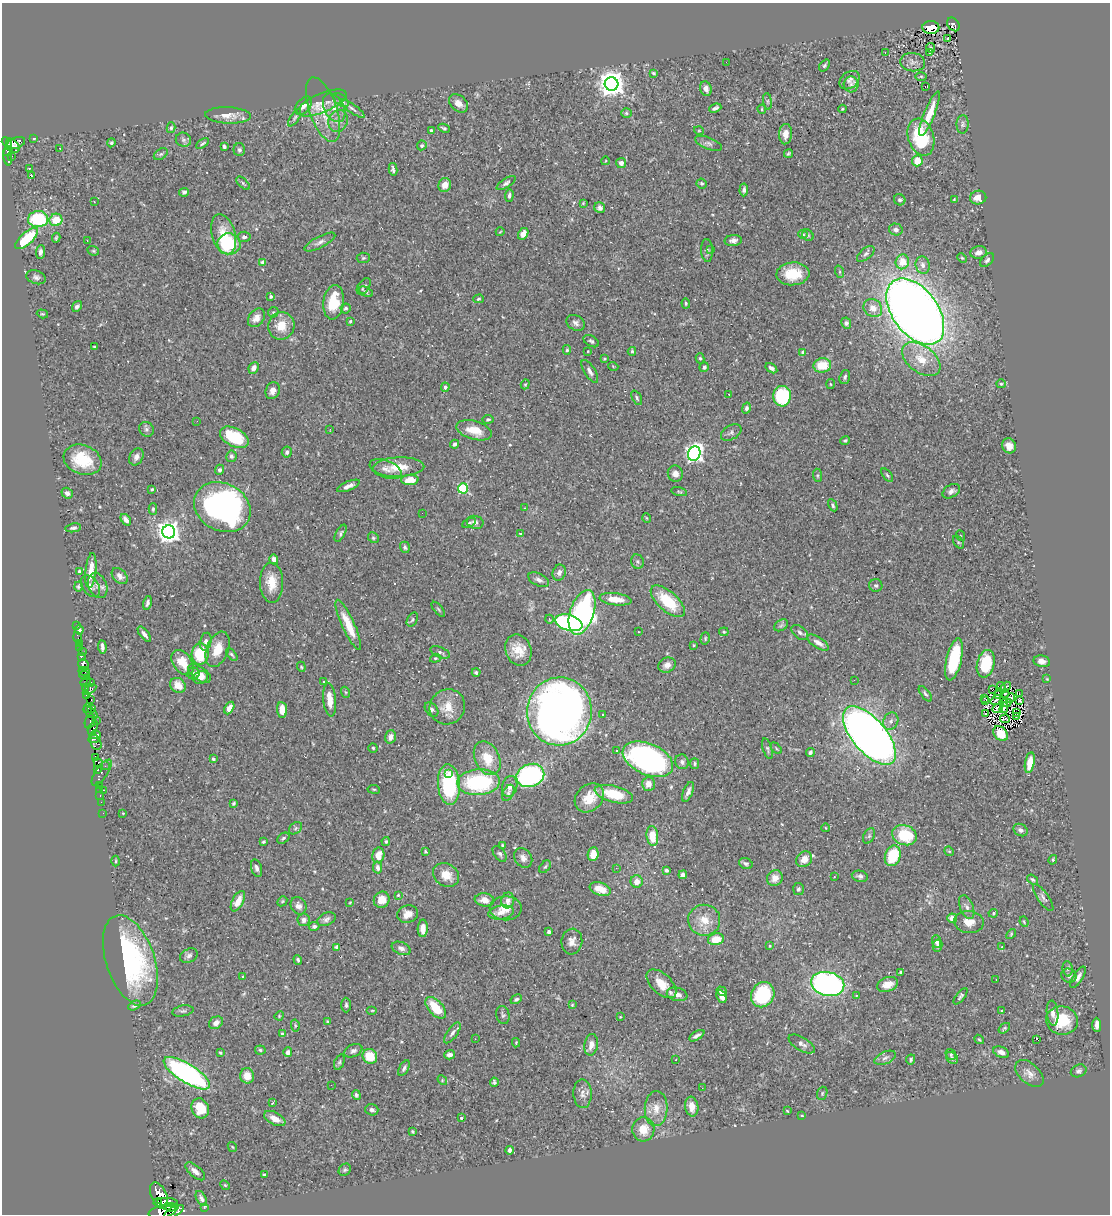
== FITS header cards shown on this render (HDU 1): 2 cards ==
NAXIS1  =                 1108
NAXIS2  =                 1212

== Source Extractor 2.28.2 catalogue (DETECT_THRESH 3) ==
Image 1108 x 1212 px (HDU 1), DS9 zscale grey, 1 PNG px = 1 image px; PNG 1112 x 1216 px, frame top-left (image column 1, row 1212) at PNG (2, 3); each listed source drawn as its Kron ellipse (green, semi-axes under 4 px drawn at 4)
Background 0.347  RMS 0.014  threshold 0.0433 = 3 sigma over >= 5 px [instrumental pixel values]
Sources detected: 499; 3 with non-positive FLUX_AUTO (blend fragments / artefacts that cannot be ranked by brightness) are neither listed nor drawn; the other 496 listed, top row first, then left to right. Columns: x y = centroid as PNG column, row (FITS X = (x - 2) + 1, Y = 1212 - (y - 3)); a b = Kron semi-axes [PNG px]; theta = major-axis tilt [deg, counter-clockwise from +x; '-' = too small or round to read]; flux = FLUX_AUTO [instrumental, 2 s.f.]
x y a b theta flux
953 24 7 5 -52 28
931 28 8 6 2 5.5
948 38 3 2 - 1.3
931 48 5 3 - 1.4
885 53 3 3 - 0.6
929 53 3 3 - 1
726 62 2 2 - 1.2
913 62 12 9 -6 4.2
824 65 6 4 51 1.6
653 73 4 3 - 1.4
921 76 6 4 -1 1.2
849 80 11 8 37 4
611 84 7 6 - 1200
851 84 8 7 - 3
925 87 3 2 - 17
706 89 7 5 -69 5
341 100 9 5 -40 3.3
768 101 8 4 -82 1.9
322 103 26 9 23 13
458 103 11 7 -42 6.5
303 106 10 6 48 4.8
334 108 15 10 -62 8.8
352 108 14 4 -35 3.2
715 108 6 3 22 2.4
762 109 4 3 - 1
842 109 4 4 - 1.2
323 110 34 14 -71 26
626 113 5 4 - 1.4
929 114 24 5 68 16
228 115 23 8 -2 9.8
295 118 10 4 57 2.1
338 121 11 9 69 6.5
963 124 9 6 88 2.9
171 128 5 4 - 1.6
444 128 6 3 -24 1.7
431 131 4 3 - 2
699 131 5 3 - 0.76
786 134 10 6 86 8.1
921 137 19 13 -73 56
34 138 4 2 - 1.1
183 140 8 7 - 2.4
7 142 5 4 - 410
16 143 9 5 22 220
111 143 4 4 - 1.4
202 143 7 3 37 1.4
708 143 14 5 -22 3.5
422 145 5 4 - 1.8
13 146 8 5 -47 320
224 146 4 3 - 2.2
60 148 3 2 - 0.85
239 150 6 6 - 2.3
8 152 5 4 - 150
788 153 4 4 - 1.4
161 154 8 5 35 2.1
12 156 2 2 - 2.8
8 157 8 3 -83 120
605 161 4 3 - 0.75
917 161 5 5 - 13
621 163 5 5 - 4.1
29 168 3 2 - 0.93
393 169 6 3 -78 2.2
31 176 3 2 - 1.1
243 183 8 4 -44 1.9
506 183 11 4 33 2.4
702 183 5 5 - 1.4
445 185 7 6 - 7.2
744 190 6 4 85 2.8
184 192 5 3 - 1.8
509 195 6 4 85 2.2
978 198 8 7 - 9.2
954 199 3 2 - 1
900 200 6 5 - 1.9
94 202 3 2 - 0.86
583 203 3 2 - 0.77
600 208 6 5 - 3.1
38 219 10 8 3 62
56 220 6 6 - 19
896 230 7 6 - 3.8
500 232 4 2 - 0.77
224 234 20 11 -74 20
523 234 6 4 60 7.3
803 234 5 4 - 1.1
808 235 6 5 - 1.8
244 237 6 5 - 2.6
56 238 5 3 - 1.3
27 239 14 6 42 41
733 240 9 5 5 4.3
87 241 2 2 - 0.57
320 242 17 5 27 4.2
229 244 11 10 - 52
707 250 11 6 -86 2.7
711 250 3 2 - 1.2
93 251 6 4 -20 1.3
40 252 7 4 85 3.8
978 252 8 6 15 5.6
866 254 10 5 41 2.8
363 258 6 5 - 1.4
962 258 5 3 - 0.96
987 260 8 5 46 2.4
263 262 4 4 - 6.2
902 262 7 6 - 17
923 265 9 7 -76 4.6
840 272 6 4 -72 1.5
793 274 16 11 4 28
36 277 10 6 -19 3.2
364 286 9 5 55 2.5
366 292 7 4 -29 1.8
271 296 4 3 - 2.7
478 299 5 4 - 1.3
334 302 17 10 82 33
686 303 5 4 - 1.3
77 306 6 4 53 2.1
346 308 5 5 - 2.4
873 308 10 8 -39 11
273 312 6 4 44 1.3
915 312 38 22 -53 1500
42 314 6 4 -18 1.2
256 318 10 7 53 7.5
350 321 4 3 - 1.1
576 323 10 7 -29 3.8
846 323 6 5 - 3.8
281 326 14 13 - 16
591 341 8 5 -31 2.2
94 347 3 2 - 0.89
567 350 5 4 - 1.7
588 351 3 2 - 0.61
632 351 4 3 - 1.7
803 352 4 4 - 5.4
700 358 5 4 - 1.4
604 359 3 2 - 1
921 359 22 13 -37 20
822 365 9 7 9 24
613 366 5 3 - 0.81
704 367 5 4 - 2.6
254 368 6 4 63 4
771 368 6 4 -35 2.7
590 371 13 5 -58 4.1
845 377 7 5 71 2.4
525 384 5 4 - 1
830 384 5 3 - 0.91
1001 384 5 4 - 1.3
445 387 4 4 - 3.8
273 391 9 7 68 5.5
729 394 3 2 - 1.2
782 396 10 9 - 73
637 398 8 4 -63 1.9
746 408 5 4 - 2.2
488 419 5 4 - 1.6
197 421 3 2 - 1.1
146 429 8 7 - 2.4
330 429 3 2 - 1.1
474 430 18 9 -16 17
731 432 11 7 32 2.8
234 437 15 9 -27 43
845 440 5 3 - 1.3
454 444 4 3 - 2.5
1009 446 8 6 -63 6
287 452 5 5 - 3.5
694 454 7 6 - 370
231 456 6 5 - 2.5
136 457 9 6 61 4.2
83 460 19 14 -20 39
399 467 26 9 2 19
386 469 17 8 -21 6.6
220 470 5 4 - 2.5
675 473 8 7 - 5.7
817 475 6 4 -84 1.4
887 475 8 3 -51 1.6
410 480 8 5 4 9.8
348 486 12 4 22 5.2
463 488 5 5 - 80
152 489 4 4 - 1.3
951 491 9 6 31 4
679 492 8 3 -13 1.2
67 493 6 5 - 2.9
833 505 6 4 -63 1.8
222 507 29 23 -28 310
524 508 2 2 - 0.65
153 509 6 4 89 1.4
422 513 2 2 - 1.4
647 518 5 3 - 0.79
126 520 6 4 -54 5.6
475 522 8 6 -12 3.5
469 523 7 3 24 1.7
73 528 8 4 11 2.1
169 532 6 6 - 770
341 533 9 4 61 2.1
520 533 4 3 - 1.2
961 536 5 3 - 0.78
373 538 6 5 - 1.5
958 542 7 4 -56 1.5
405 547 6 5 - 2.1
274 559 5 4 - 4
637 562 7 6 - 2.2
79 571 4 3 - 1.4
91 571 17 5 84 14
559 573 8 6 70 3.9
120 576 9 6 -45 4.5
539 580 11 6 -25 3.9
271 583 20 11 -89 18
78 586 5 4 - 1.5
91 586 12 8 -53 5.1
98 586 13 9 -66 6.1
876 586 6 6 - 2.1
616 599 16 6 -7 15
668 601 21 9 -42 41
147 603 7 3 74 2.3
438 609 9 4 -50 1.4
582 612 23 12 72 240
549 619 4 3 - 0.84
412 620 7 5 60 1.7
569 623 14 8 -17 130
348 625 27 6 -65 21
781 625 7 5 32 2.2
76 626 3 2 - 4.2
79 630 5 3 - 4.8
638 632 2 2 - 0.75
724 632 4 4 - 1.1
800 633 10 6 -39 3
144 634 9 4 -51 4
78 637 5 2 - 9.9
705 638 6 4 73 1.3
206 642 9 6 77 3.7
79 643 2 2 - 3.7
818 643 12 5 -33 5.2
694 645 4 4 - 0.86
102 647 6 3 -84 2.8
79 648 4 3 - 33
218 649 18 11 69 17
518 650 16 12 -67 16
82 652 2 2 - 4.5
440 652 10 5 -23 2.9
200 654 10 8 87 38
232 655 7 3 -52 1.5
81 656 4 3 - 58
435 658 5 4 - 1.4
954 659 21 7 77 54
1042 661 8 6 -11 4.9
183 663 14 9 -53 17
83 664 5 5 - 450
986 664 14 8 76 40
667 665 9 7 29 5.7
301 667 5 4 - 1.2
84 671 5 2 - 22
476 672 4 3 - 1.8
194 674 6 6 - 1.8
199 674 13 6 -35 8.4
84 675 5 3 - 45
200 678 7 6 - 4.5
1047 679 4 4 - 0.91
854 680 3 2 - 1.8
86 682 6 3 49 37
90 682 3 2 - 7.9
324 682 3 3 - 1.8
178 685 8 7 - 11
1002 687 5 2 - 0.22
1006 687 6 2 35 0.88
85 688 3 2 - 13
993 689 3 2 - 1
89 690 7 3 32 190
345 692 5 3 - 1.1
1005 693 4 2 - 0.92
925 694 9 4 -53 2.1
999 694 3 2 - 1.2
1019 694 3 2 - 23
87 695 3 3 - 230
984 698 3 2 - 0.8
1011 698 5 4 - 0.058
91 699 3 3 - 160
330 700 17 6 -84 12
996 700 6 2 39 1.6
1020 700 4 2 - 0.21
985 701 4 2 - 0.9
1006 702 5 3 - 0.76
447 707 18 17 - 17
88 708 4 2 - 130
229 708 7 4 62 7.8
998 708 5 3 - 0.82
1004 708 5 3 - 1.1
92 709 4 3 - 230
431 709 8 5 -51 2.5
282 710 8 5 -85 8.4
559 711 34 32 82 780
91 712 8 4 -38 160
1017 712 2 2 - 0.9
603 714 3 3 - 1.7
986 714 3 2 - 1.3
1016 717 3 2 - 0.42
1005 719 5 2 - 0.72
90 721 7 5 67 170
97 721 3 3 - 240
891 721 9 7 65 4.1
93 728 7 3 60 370
1001 734 8 6 -49 12
95 735 6 4 -4 500
869 735 36 16 -50 1000
391 737 7 5 72 5.3
94 739 5 2 - 170
96 742 8 5 -68 320
373 748 4 4 - 1.4
776 748 7 4 -47 1.3
767 749 11 4 -74 2
616 751 3 2 - 5.1
810 752 4 3 - 2.1
96 757 4 3 - 280
487 758 18 12 -64 22
213 759 4 3 - 1.7
648 759 27 15 -24 250
682 762 7 6 - 2.7
98 763 6 3 -54 280
695 763 5 4 - 1.8
1030 763 10 4 80 15
105 766 3 2 - 1.6
98 769 4 3 - 270
101 772 15 6 55 68
449 773 3 3 - 1.7
530 775 14 11 20 170
479 782 21 13 3 99
449 784 20 11 -86 81
648 784 7 6 - 8.1
99 785 3 2 - 18
510 786 10 7 75 6.3
99 789 2 2 - 8.8
374 789 6 3 -8 1
104 790 3 2 - 46
688 792 10 5 67 4.2
508 793 9 5 62 2.8
614 794 19 8 -14 29
100 795 3 2 - 12
589 798 16 13 45 17
101 802 2 2 - 5.7
234 803 4 3 - 1.3
103 813 2 2 - 6.1
123 813 3 2 - 0.66
296 828 7 5 37 2.1
826 828 4 3 - 0.73
1021 830 7 5 -30 3.1
904 835 13 10 -20 41
652 836 10 5 -83 22
869 836 8 5 65 2.3
283 838 7 4 35 1.9
386 841 4 3 - 1.4
264 842 4 3 - 1.2
503 846 3 3 - 1.8
425 851 3 3 - 1
949 851 5 4 - 0.99
500 854 9 5 -54 2.2
593 854 7 5 81 9.5
378 855 8 6 78 9.7
893 856 10 7 72 35
523 858 10 8 -53 5.7
804 859 8 7 - 9.7
1053 860 5 3 - 1.2
116 861 5 3 - 0.92
746 864 7 5 -20 2.1
545 867 7 4 53 1.8
257 868 9 5 -74 3.4
378 868 6 4 -78 4.3
616 868 2 2 - 0.53
666 870 3 3 - 1.9
446 875 14 11 -33 14
683 875 4 4 - 4.7
860 876 8 5 -12 2.9
834 877 3 2 - 0.55
775 878 8 7 - 7.9
1032 880 6 4 -38 1.4
637 882 6 6 - 7.1
600 889 11 6 -19 14
798 889 6 5 - 2
398 895 4 4 - 1.1
1043 898 16 5 -55 3.6
382 900 8 7 - 10
484 900 10 6 -6 6.5
508 900 8 6 75 5.2
238 901 11 5 63 12
282 901 5 4 - 1.1
350 902 3 3 - 0.89
298 906 9 7 -58 4.8
967 907 12 6 -68 5
506 908 16 12 0 13
501 912 13 7 8 5.9
993 913 5 4 - 1.3
408 914 10 8 20 8.8
952 918 5 4 - 7.8
326 919 10 6 25 3.2
304 920 6 6 - 4.2
704 920 16 15 - 17
969 922 15 11 -8 11
1024 922 5 3 - 1.1
314 926 5 4 - 2.1
423 928 9 5 88 9.2
549 932 4 4 - 2.8
1011 934 6 3 47 1
716 939 8 6 12 18
572 941 13 10 81 8
937 941 6 4 -85 4.1
770 946 4 3 - 0.91
938 946 6 5 - 3.3
337 947 4 4 - 8.4
1002 947 3 3 - 1.5
401 948 10 6 -22 4.3
189 956 9 6 29 3.4
298 960 5 3 - 1.7
130 961 47 24 -71 160
1068 969 8 5 -84 1.9
900 972 4 3 - 1.4
1069 976 8 7 - 3.1
243 977 4 4 - 1.1
1078 977 12 5 57 4.8
996 979 3 2 - 1.7
661 984 18 10 -43 16
828 984 17 12 -10 300
888 984 11 7 18 9.9
722 991 5 3 - 4
677 994 10 6 -13 6.3
763 995 13 11 59 71
856 995 3 2 - 0.94
721 996 7 4 -65 6.4
960 996 10 4 52 2.1
516 999 6 4 28 1.7
135 1005 6 4 29 2.3
346 1005 7 4 -90 2.1
572 1005 4 4 - 1.2
436 1008 13 7 -47 27
372 1010 5 3 - 0.98
183 1011 11 5 9 2.5
1002 1011 4 2 - 0.78
1052 1013 12 6 -84 4.9
503 1015 9 6 -78 2.3
279 1016 5 4 - 0.91
620 1017 3 2 - 0.73
1062 1020 16 14 -8 34
328 1021 3 3 - 0.96
216 1023 7 6 - 5
295 1025 6 4 -79 1.3
1097 1025 7 4 -89 5.8
1004 1028 6 4 38 1.3
452 1033 12 5 55 3.3
282 1034 4 3 - 2
697 1036 8 4 32 3.2
475 1039 2 2 - 0.5
979 1039 5 3 - 1.1
1037 1039 4 3 - 2.7
516 1043 5 4 - 0.93
802 1044 15 6 -30 4.5
591 1045 11 6 79 7.7
260 1050 5 4 - 1.6
353 1051 9 6 23 2.9
288 1052 5 4 - 3.3
1001 1052 8 5 -23 4.5
220 1053 4 3 - 1.1
951 1054 6 5 - 1.4
449 1055 5 4 - 4.3
370 1056 7 7 - 22
885 1058 11 6 24 3.8
952 1058 7 5 -44 3
911 1059 5 4 - 1.8
676 1060 3 2 - 0.98
339 1062 8 5 69 1.8
404 1068 8 4 60 2.9
1079 1071 8 6 23 2.6
187 1073 27 9 -32 220
1029 1073 17 10 -42 7.9
247 1076 7 7 - 11
442 1080 5 4 - 1.1
494 1082 4 4 - 2.8
331 1085 2 2 - 7.8
702 1088 3 2 - 1.1
822 1093 7 5 71 1.5
583 1094 14 9 -87 6.5
356 1095 5 4 - 1.8
273 1103 3 2 - 0.77
692 1107 10 6 -81 8.6
200 1108 10 8 -64 20
656 1109 17 11 88 12
372 1110 6 5 - 3.2
787 1111 3 2 - 0.91
802 1116 4 2 - 0.72
461 1118 4 3 - 2
275 1119 11 6 -27 9.6
643 1129 12 11 - 16
413 1131 3 3 - 1.2
232 1147 5 3 - 0.88
510 1150 4 3 - 2.9
345 1170 7 5 44 1.7
195 1171 12 5 -41 5
264 1175 4 2 - 1.2
225 1185 5 4 - 1
159 1196 14 7 -66 4500
201 1198 8 5 -61 3.4
168 1202 10 4 -3 1500
158 1203 4 3 - 670
171 1207 8 4 -3 1300
204 1208 4 3 - 5
162 1212 14 6 11 1800
174 1212 11 5 31 740
At the frame edge (FLAGS 8, measured only in part): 1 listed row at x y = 162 1212
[3 non-positive-flux detections neither listed nor drawn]